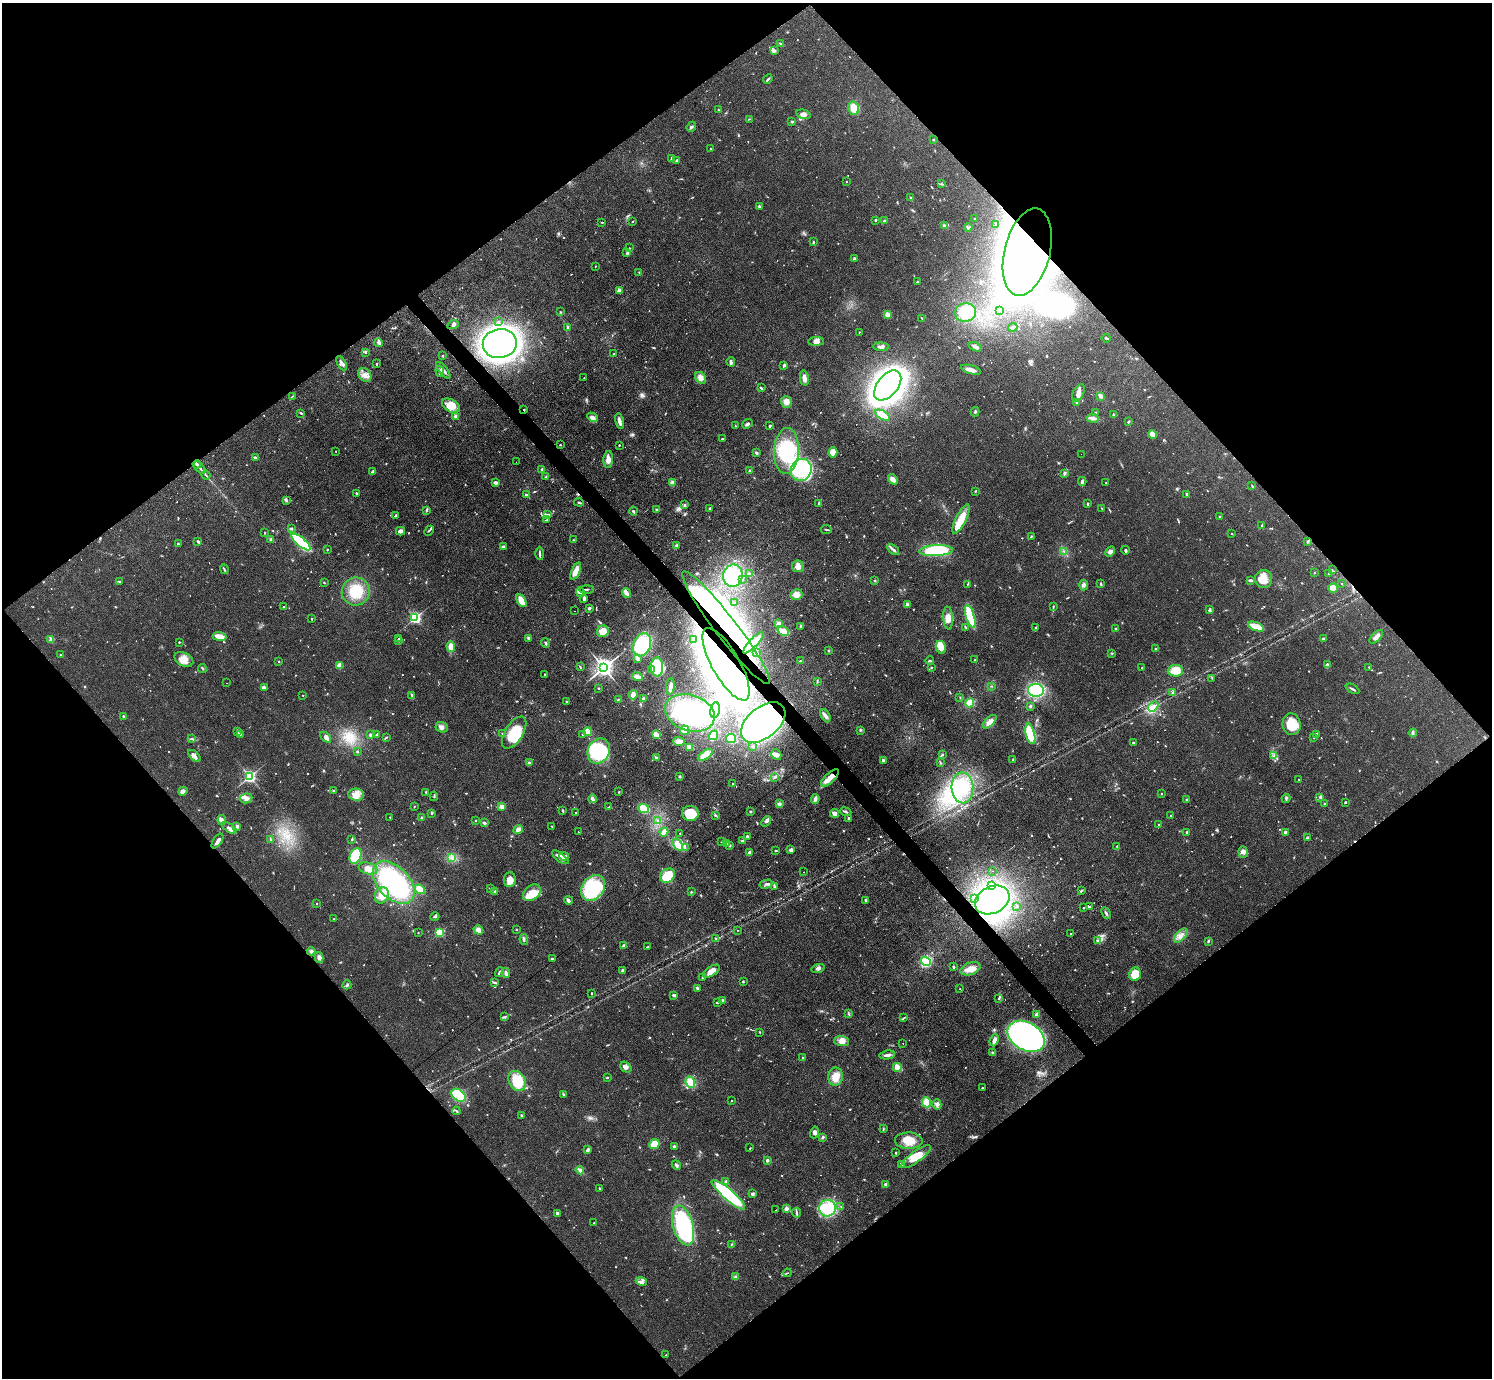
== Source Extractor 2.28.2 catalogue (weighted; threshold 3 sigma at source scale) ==
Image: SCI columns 64-6020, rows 331-5832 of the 6126 x 6131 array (HDU 1 of 3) = the unmasked area's bounding box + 8 px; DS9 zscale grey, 4 x 4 block average (1 PNG px = mean of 4 x 4 image px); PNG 1494 x 1380 px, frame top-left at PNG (2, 3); each listed source drawn as its Kron ellipse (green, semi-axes under 4 px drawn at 4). Shown black and unused: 51% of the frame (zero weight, under 3 of 4 exposures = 1% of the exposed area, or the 3 px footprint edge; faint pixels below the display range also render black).
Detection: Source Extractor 2.28.2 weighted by HDU 2 'WHT'. Background 0.0708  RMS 0.006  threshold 0.0268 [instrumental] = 3 sigma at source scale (4.5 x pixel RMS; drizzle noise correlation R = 1.50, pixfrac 1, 0.05/0.05 arcsec/px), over >= 5 px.
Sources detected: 1051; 20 too faint to see at this stretch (4 x 4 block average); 29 inside a brighter object's white glare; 24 cosmic-ray / hot-pixel residue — neither listed nor drawn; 13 coinciding with a brighter row at this scale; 47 inside a brighter listed object's ellipse — not listed separately; of the other 918, all 500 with FLUX_AUTO >= 2.16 (the completeness limit of this list) listed and drawn (418 fainter detections not listed), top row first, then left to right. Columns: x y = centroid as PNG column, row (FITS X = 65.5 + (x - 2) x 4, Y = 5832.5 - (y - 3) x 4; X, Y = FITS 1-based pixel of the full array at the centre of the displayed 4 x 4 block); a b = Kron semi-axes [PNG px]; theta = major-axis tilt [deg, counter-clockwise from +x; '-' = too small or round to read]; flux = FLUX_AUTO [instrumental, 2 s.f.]
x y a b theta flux
780 44 3 2 - 3
775 50 3 2 - 4
768 79 5 2 - 4.7
854 108 7 5 -77 39
719 110 2 2 - 2.5
803 114 7 4 -15 17
749 119 3 2 - 2.2
792 121 2 2 - 16
691 127 5 3 - 7.1
933 140 3 2 - 2.6
710 148 2 2 - 2.2
671 158 4 2 - 4.8
676 160 3 2 - 4.6
846 181 2 2 - 2.4
941 184 2 2 - 3.6
910 198 3 2 - 3
760 206 3 2 - 4.7
974 219 2 2 - 9.8
876 220 2 2 - 4.5
633 221 2 2 - 2.9
885 221 4 2 - 5.1
602 222 3 2 - 2.7
996 224 3 2 - 4.6
944 225 3 2 - 6.2
968 227 4 2 - 5.9
813 242 3 2 - 3.9
630 248 2 2 - 2.3
1027 252 44 22 76 1300
627 253 3 2 - 4.3
854 258 3 3 - 4.6
595 266 2 2 - 2.2
639 272 2 2 - 2.6
917 282 2 2 - 3.4
619 290 2 2 - 53
999 310 2 2 - 4.7
560 312 2 2 - 2.6
965 313 10 9 - 50
887 314 4 3 - 16
922 318 3 2 - 2.5
498 322 2 2 - 7.5
453 325 6 3 25 8.7
568 327 3 2 - 5.4
1013 327 4 2 - 9.9
859 332 2 2 - 3
1106 338 4 2 - 4.5
816 341 8 4 2 15
379 343 4 4 - 10
500 343 17 14 10 1700
881 347 8 3 -2 10
976 347 6 3 -22 13
365 353 3 2 - 3
614 354 2 2 - 3.2
442 356 2 2 - 3.9
731 362 4 3 - 9
342 363 8 3 -60 12
376 364 2 2 - 5.2
784 365 4 3 - 5.6
443 370 10 3 -50 14
971 370 10 3 -16 23
440 371 6 2 -74 7.1
365 375 7 5 -51 23
584 378 2 2 - 3.7
700 378 6 5 - 20
804 378 7 3 -78 23
888 385 17 10 51 2400
761 388 4 2 - 5.1
1078 393 9 5 64 25
292 396 3 2 - 2.5
1101 396 4 3 - 8.3
786 402 6 5 - 24
1077 402 4 2 - 4.8
451 406 10 6 -30 46
524 409 2 2 - 3.1
975 412 5 2 - 4.4
1095 412 3 2 - 2.7
301 413 3 2 - 5.4
883 415 8 4 -30 41
1114 415 3 2 - 3.1
456 416 2 2 - 70
592 417 6 4 -27 12
1093 418 6 3 -3 11
619 421 8 2 -78 20
1128 422 3 2 - 3
747 424 6 3 39 7.6
735 426 4 2 - 3
770 426 2 2 - 6.3
1152 435 4 3 - 29
722 439 2 2 - 8.4
560 445 2 2 - 2.7
619 445 2 2 - 2.5
336 451 2 2 - 2.3
786 451 23 12 87 250
833 452 5 4 - 22
756 453 2 2 - 8.2
1081 454 2 2 - 18
255 458 3 2 - 7.6
608 459 8 4 85 22
516 462 2 2 - 3.1
197 464 4 2 - 11
200 468 7 2 -51 10
542 469 3 2 - 6.6
801 470 11 10 - 240
373 471 3 2 - 5.9
749 471 2 2 - 4.3
1065 473 4 3 - 8
206 475 5 2 - 3.1
546 476 2 2 - 2.7
893 479 6 4 -52 20
1082 481 4 4 - 8.2
495 483 3 3 - 13
672 483 3 3 - 13
1106 483 2 2 - 2.8
1252 486 3 2 - 3.3
975 491 2 2 - 3.2
356 493 2 2 - 6.1
526 495 4 2 - 5.5
1187 495 4 2 - 7.2
286 500 3 3 - 5.1
579 502 5 2 - 5
819 503 3 2 - 3.6
1087 504 2 2 - 6.6
684 505 3 2 - 4.4
1102 508 2 2 - 2.6
709 509 3 2 - 5.5
427 510 4 2 - 5.3
657 510 2 2 - 2.9
633 511 4 3 - 4.8
548 514 4 2 - 4.1
395 516 4 2 - 3.5
1220 517 2 2 - 15
961 519 16 5 63 78
546 520 3 2 - 4.4
1262 525 3 2 - 4.1
291 529 3 2 - 4.5
826 529 5 2 - 3.9
400 531 4 4 - 14
429 531 5 2 - 3.9
265 533 2 2 - 2.6
1232 533 2 2 - 3.1
1031 536 3 2 - 3.3
270 540 3 2 - 3.7
573 540 3 2 - 2.3
198 541 3 2 - 8
301 542 12 4 -39 210
1308 542 3 2 - 4.5
178 544 2 2 - 8.2
676 545 3 3 - 5.6
503 546 3 2 - 6
327 550 2 2 - 3.1
893 550 7 3 -39 9.4
1125 550 4 2 - 5.2
936 551 17 5 3 260
1064 551 2 2 - 2.4
1110 552 6 4 60 13
540 553 6 2 -89 7.4
798 566 6 5 - 20
224 569 5 2 - 4.3
1332 570 3 2 - 2.2
576 571 9 4 67 37
749 573 3 2 - 5.1
1314 573 2 2 - 2.4
1329 573 3 2 - 2.5
733 576 11 9 81 84
742 579 2 2 - 2.2
1264 579 9 8 - 48
875 580 2 2 - 2.3
1250 580 4 2 - 6.7
119 581 3 2 - 2.4
324 582 3 2 - 2.6
967 584 2 2 - 2.5
1101 584 4 2 - 4.1
1341 584 2 2 - 4.2
1084 585 5 4 - 9.4
1333 588 5 4 - 37
586 589 7 2 1 5.7
356 591 14 14 - 100
580 592 5 4 - 9.2
626 593 5 3 - 22
796 595 6 5 - 24
584 598 4 2 - 16
521 601 7 4 -58 47
735 603 2 2 - 2.2
907 605 4 3 - 10
1053 606 3 2 - 2.2
284 607 2 2 - 3.5
589 608 3 3 - 5.7
1210 610 3 2 - 4
575 611 2 2 - 8.9
970 616 11 3 -73 220
415 618 2 2 - 700
948 618 11 4 -86 28
312 619 2 2 - 2.7
779 623 4 3 - 11
801 626 4 2 - 7.2
965 627 3 2 - 2.8
1256 627 8 3 -20 76
726 628 70 11 -53 760
1036 628 3 3 - 4.1
1116 629 2 2 - 3.2
603 631 6 5 - 44
783 631 6 3 -31 56
219 636 7 3 -7 33
1376 637 8 3 45 19
399 638 2 2 - 4.2
529 638 3 2 - 7.4
1323 638 4 2 - 5.9
694 639 3 2 - 3.3
51 640 4 2 - 5.1
398 641 3 2 - 2.8
179 642 2 2 - 4
545 643 5 2 - 5.3
754 643 14 3 46 42
642 645 12 8 67 230
451 647 5 4 - 36
941 647 6 5 - 32
1156 649 3 2 - 4.2
828 650 2 2 - 2.3
757 652 3 2 - 4.2
1112 653 2 2 - 2.2
60 655 2 2 - 2.8
637 658 4 3 - 17
184 659 10 6 -28 32
975 660 2 2 - 2.6
279 661 2 2 - 5.5
800 661 3 2 - 2.9
930 661 4 2 - 5.3
726 664 41 14 -60 2500
1327 664 4 3 - 5.8
340 665 4 4 - 25
580 667 4 2 - 3.2
657 667 9 6 89 150
931 667 2 2 - 8.8
1369 667 3 2 - 3.1
202 668 4 2 - 3.6
604 668 3 3 - 2100
1142 668 2 2 - 3.1
651 669 2 2 - 4.3
1175 671 8 6 4 55
545 674 2 2 - 2.6
637 677 5 4 - 21
1212 678 3 2 - 2.3
817 682 2 2 - 2.5
226 683 2 2 - 5
992 686 2 2 - 2.4
265 687 4 3 - 4.3
670 687 8 2 83 21
598 688 2 2 - 2.9
1352 689 7 2 -29 7
1036 690 8 6 -9 390
1173 693 2 2 - 6.5
303 695 2 2 - 3.6
412 695 3 2 - 8.2
633 695 5 4 - 17
960 697 2 2 - 2.6
618 699 3 2 - 2.7
643 699 3 3 - 6.8
566 701 2 2 - 4.8
970 703 5 3 - 72
1030 706 3 2 - 4.4
1153 706 6 2 37 11
715 710 8 5 79 100
690 713 25 18 -19 370
123 716 3 2 - 3.2
825 716 7 3 -62 13
763 722 26 15 39 500
990 722 8 4 44 27
1292 724 11 9 -82 75
442 727 6 5 - 16
685 730 5 4 - 23
860 730 3 2 - 3.7
238 731 4 2 - 2.8
514 732 18 9 58 120
588 732 4 4 - 33
1413 733 4 2 - 5.3
240 734 2 2 - 8.3
377 734 4 2 - 4.4
502 734 3 2 - 4.4
582 734 2 2 - 2.4
1030 734 10 4 -76 170
1317 734 3 2 - 5.4
371 735 2 2 - 47
656 735 4 3 - 34
713 735 5 3 - 72
326 737 6 3 -43 17
386 737 3 2 - 3.8
1314 737 2 2 - 2.3
731 738 5 4 - 68
192 739 3 2 - 3.4
679 741 6 3 -3 32
1133 743 2 2 - 6.9
689 747 3 3 - 20
753 747 3 2 - 3.5
599 751 13 11 59 180
357 752 2 2 - 3.6
776 754 5 4 - 14
705 755 8 4 34 51
942 755 4 2 - 4.6
194 756 7 3 -42 13
1274 756 3 2 - 3.3
656 758 4 2 - 5.9
1013 759 3 2 - 2.3
883 760 2 2 - 33
529 762 3 3 - 4.8
940 762 4 2 - 3.6
249 776 2 2 - 920
680 776 3 3 - 3.7
775 777 3 2 - 4.3
830 778 11 4 43 34
1299 779 2 2 - 4.6
733 783 2 2 - 3.7
962 788 15 11 -88 160
334 790 4 2 - 3.4
183 791 5 4 - 13
426 792 3 2 - 3.5
619 792 2 2 - 3.4
1161 794 2 2 - 8.8
356 795 8 6 -5 27
434 796 5 2 - 3.4
1319 797 2 2 - 2.3
246 798 6 5 - 15
1286 798 4 3 - 5.5
592 799 4 3 - 9.4
815 799 5 3 - 11
1186 800 3 2 - 2.8
1345 802 2 2 - 5.6
1324 803 2 2 - 4.3
779 804 3 3 - 9.2
502 806 2 2 - 86
414 807 2 2 - 2.6
609 807 3 2 - 2.4
644 808 5 4 - 87
563 811 3 2 - 4.6
750 812 2 2 - 4.6
846 812 6 2 -22 6.7
432 813 4 2 - 3.7
576 813 2 2 - 8.7
690 813 8 7 - 95
834 813 4 3 - 15
715 815 3 2 - 4.2
1171 816 2 2 - 5.8
390 817 2 2 - 4.7
422 818 2 2 - 38
849 818 2 2 - 29
222 820 5 2 - 9.3
476 821 2 2 - 3
657 821 2 2 - 3.8
766 821 6 3 49 12
484 823 3 2 - 6.5
1159 825 2 2 - 9.3
237 826 3 3 - 15
552 826 2 2 - 2.4
230 828 8 4 -32 16
518 830 5 4 - 16
579 832 2 2 - 7.4
664 832 4 3 - 28
1187 832 3 2 - 6
1285 832 3 2 - 6.5
680 833 2 2 - 2.8
747 836 2 2 - 16
1308 838 3 2 - 9.9
270 839 2 2 - 2.6
352 839 3 2 - 3.1
217 841 8 2 55 17
743 841 4 2 - 3.4
722 842 2 2 - 3.4
678 844 7 4 -55 36
726 844 3 2 - 2.7
730 845 2 2 - 3.4
1117 846 2 2 - 3.7
685 848 2 2 - 3
791 850 3 3 - 19
776 851 3 2 - 3.6
1243 852 6 4 -85 17
749 853 4 2 - 8.8
356 856 8 5 67 130
564 856 5 2 - 19
560 857 10 3 -38 30
452 858 2 2 - 3.3
368 868 9 5 -16 26
992 871 2 2 - 12
803 872 2 2 - 5.1
667 876 8 6 37 87
510 880 7 6 - 32
394 883 25 16 -46 540
766 884 6 2 15 7.7
991 885 2 2 - 2.3
774 887 3 3 - 4.1
593 888 14 10 52 270
420 889 6 4 -34 53
490 889 4 2 - 2.7
495 891 4 2 - 7.5
1081 891 4 2 - 3.6
691 892 2 2 - 2.8
532 893 10 7 40 44
382 895 8 7 - 43
975 899 2 2 - 3.3
568 900 4 2 - 16
866 900 4 2 - 2.6
992 900 18 13 27 190
317 904 2 2 - 2.2
1017 906 2 2 - 3.7
1089 907 3 2 - 3
1084 908 2 2 - 3.6
1106 913 6 2 -65 6.5
435 917 5 2 - 5.1
334 919 2 2 - 3.2
516 929 2 2 - 2.7
478 930 5 4 - 19
737 930 2 2 - 2.2
418 933 2 2 - 2.5
439 933 2 2 - 310
1071 934 2 2 - 2.7
1181 936 9 4 48 21
524 939 5 2 - 7.7
716 939 2 2 - 9.2
1097 940 3 2 - 3
1208 941 3 2 - 3.4
624 946 4 3 - 6.7
648 947 4 2 - 2.9
311 951 4 3 - 7.8
319 958 5 4 - 12
552 958 3 2 - 3.7
926 961 5 4 - 160
953 967 3 2 - 4
818 968 6 3 18 11
971 969 10 6 20 35
622 970 4 2 - 7.9
711 971 9 4 33 27
499 972 5 2 - 5.7
506 973 5 2 - 14
1135 974 7 6 - 78
703 978 2 2 - 2.6
494 982 4 2 - 4.2
743 982 3 2 - 3.5
347 985 4 2 - 5.2
698 988 4 3 - 6.2
960 989 2 2 - 24
592 993 3 2 - 2.8
674 995 2 2 - 18
998 998 2 2 - 2.4
723 1000 3 2 - 11
717 1002 3 2 - 5.7
849 1014 3 2 - 3.4
1037 1014 2 2 - 73
505 1017 3 2 - 3
904 1018 4 2 - 4.6
760 1032 2 2 - 2.2
1026 1036 20 14 -30 1900
994 1040 6 3 69 19
842 1041 7 5 -2 21
903 1043 2 2 - 5.5
993 1053 3 2 - 6.9
887 1055 8 3 9 12
803 1058 2 2 - 10
626 1067 6 4 -39 12
897 1067 4 3 - 29
607 1077 3 2 - 3.4
836 1077 9 7 83 39
517 1081 10 8 -60 120
690 1082 6 4 -69 78
982 1088 2 2 - 5
563 1094 3 2 - 4.4
458 1095 8 5 -40 130
731 1101 2 2 - 2.6
926 1102 5 4 - 39
937 1104 5 4 - 11
456 1111 4 2 - 4.7
521 1115 3 2 - 4.3
883 1129 3 2 - 3
814 1132 6 4 74 11
823 1137 3 2 - 5.2
909 1141 14 8 -1 62
654 1144 5 4 - 43
675 1146 4 2 - 11
750 1148 3 2 - 2.2
588 1150 3 3 - 13
896 1153 2 2 - 4.3
916 1157 18 5 36 68
767 1160 3 2 - 6.6
901 1164 3 3 - 8.4
676 1165 5 2 - 7.1
580 1170 4 3 - 12
726 1181 3 2 - 4.1
885 1184 2 2 - 39
600 1189 3 2 - 4.4
752 1194 4 3 - 7.9
728 1195 21 5 -41 310
841 1207 2 2 - 2.2
786 1208 3 3 - 14
827 1208 8 8 - 150
776 1210 2 2 - 38
557 1213 3 2 - 7.8
796 1213 4 2 - 5.8
594 1223 2 2 - 5.4
683 1226 20 10 -74 440
732 1244 3 2 - 2.7
787 1273 4 2 - 2.8
735 1277 4 3 - 8.6
641 1281 6 4 -22 12
666 1355 2 2 - 2.8
Overlapping masked pixels (flux is a lower limit): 7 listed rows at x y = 1027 252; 524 409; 197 464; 726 628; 726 664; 763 722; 830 778
Diffuse or blended objects may show on this block-average render without a row.